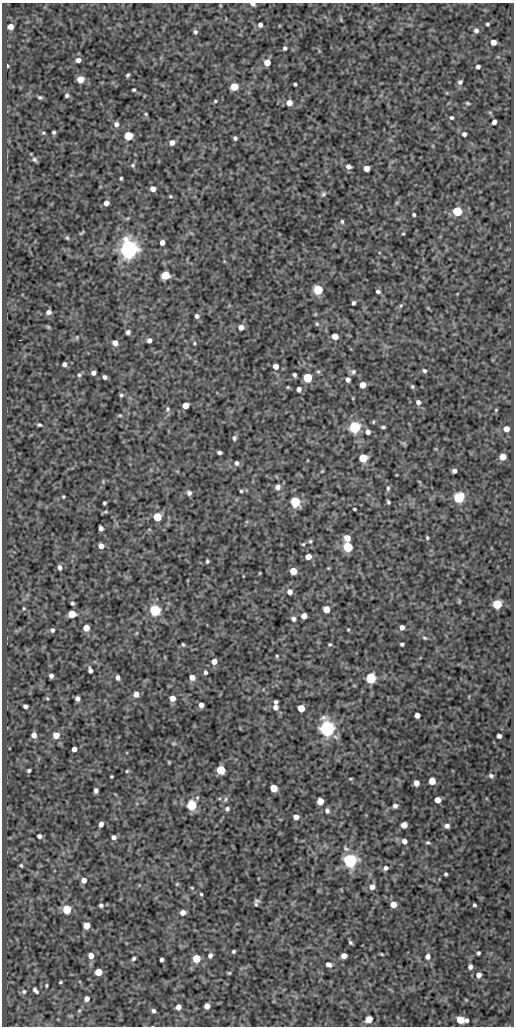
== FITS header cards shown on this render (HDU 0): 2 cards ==
NAXIS1  =                  512
NAXIS2  =                 1024

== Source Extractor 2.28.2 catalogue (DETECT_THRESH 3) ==
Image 512 x 1024 px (HDU 0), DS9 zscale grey, 1 PNG px = 1 image px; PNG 516 x 1028 px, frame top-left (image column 1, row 1024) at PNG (2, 3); no overlay
Background 113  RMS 0.56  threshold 1.68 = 3 sigma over >= 5 px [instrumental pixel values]
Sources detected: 249; all 249 listed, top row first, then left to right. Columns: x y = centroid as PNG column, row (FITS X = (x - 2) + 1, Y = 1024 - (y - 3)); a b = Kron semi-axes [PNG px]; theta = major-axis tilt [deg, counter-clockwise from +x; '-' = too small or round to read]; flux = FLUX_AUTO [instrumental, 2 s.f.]
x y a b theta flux
253 4 6 4 -16 100
220 5 5 3 - 32
341 20 6 3 -73 41
487 24 4 3 - 56
260 25 5 4 - 130
10 27 5 5 - 320
476 30 6 5 - 100
195 32 4 4 - 94
493 42 5 4 - 320
285 48 4 4 - 82
78 60 5 4 - 170
267 63 5 5 - 520
7 66 3 3 - 48
478 67 4 4 - 120
128 75 4 3 - 62
80 79 5 5 - 770
460 82 5 5 - 99
295 84 3 3 - 58
234 87 5 5 - 1300
134 90 3 3 - 54
447 93 5 3 - 30
67 95 4 4 - 86
40 97 5 3 - 63
215 101 4 4 - 45
289 103 5 5 - 370
467 103 4 3 - 53
490 112 6 4 -1 44
146 114 4 3 - 44
451 118 4 4 - 63
494 122 5 4 - 140
116 124 6 5 - 150
54 132 3 3 - 63
43 133 5 4 - 47
464 134 4 4 - 110
128 136 5 5 - 2100
235 138 4 4 - 83
172 143 6 5 - 210
34 159 7 6 - 92
133 165 6 5 - 68
348 167 5 5 - 180
367 168 5 4 - 450
121 178 4 3 - 51
153 189 5 4 - 260
323 194 8 6 62 89
170 196 5 4 - 47
397 202 6 4 19 44
106 203 4 4 - 210
457 211 5 5 - 2700
414 215 4 3 - 62
128 218 8 3 19 50
342 221 5 4 - 63
81 233 8 3 39 41
403 234 3 3 - 38
67 238 6 4 -67 55
162 243 5 4 - 220
128 249 7 6 - 30000
165 275 5 5 - 1400
318 290 5 5 - 3300
378 291 5 4 - 95
354 303 4 3 - 89
401 306 6 5 - 60
48 312 5 4 - 160
197 316 5 5 - 120
317 324 5 5 - 60
48 327 5 4 - 45
241 327 5 5 - 270
128 332 4 4 - 100
335 336 5 5 - 590
77 337 6 4 48 52
149 340 4 4 - 150
115 343 5 5 - 310
194 343 4 4 - 45
64 364 4 4 - 130
276 367 5 5 - 290
424 371 5 4 - 88
318 372 6 5 - 59
353 372 7 7 - 99
93 373 4 4 - 160
79 375 6 5 - 73
294 375 4 4 - 87
104 377 4 4 - 110
307 377 5 5 - 2500
348 380 4 4 - 180
363 385 5 5 - 500
412 386 5 4 - 59
288 387 4 3 - 41
299 389 4 4 - 170
121 395 5 4 - 68
353 398 4 3 - 29
418 402 5 5 - 130
186 406 5 5 - 520
168 409 8 6 90 100
496 410 5 4 - 41
120 415 6 4 -19 49
373 422 5 4 - 44
39 425 4 3 - 72
355 427 5 5 - 6900
383 427 4 3 - 66
506 429 5 5 - 320
368 432 5 4 - 200
234 438 6 5 - 78
219 452 5 3 - 93
503 457 5 5 - 620
363 458 5 5 - 1600
237 463 5 5 - 120
322 471 5 3 - 38
454 471 4 4 - 130
103 482 6 3 -73 42
278 487 6 6 - 180
388 488 6 4 80 81
241 491 4 4 - 51
189 493 5 5 - 130
63 497 4 3 - 43
459 497 6 5 - 3900
295 502 5 5 - 3600
388 502 4 3 - 62
104 503 4 3 - 61
354 509 3 2 - 42
106 512 7 4 8 57
157 517 5 5 - 1700
101 528 5 4 - 140
347 538 5 5 - 520
427 538 4 3 - 53
310 541 5 5 - 60
303 544 5 4 - 46
101 546 5 5 - 250
348 547 5 5 - 3600
308 557 5 4 - 430
207 561 4 3 - 58
60 567 5 5 - 150
328 568 4 3 - 33
293 571 5 5 - 810
260 573 3 2 - 29
290 592 6 5 - 220
459 601 5 4 - 40
72 603 4 3 - 72
497 604 5 5 - 2000
24 608 4 4 - 40
326 609 5 5 - 820
155 610 5 5 - 5600
72 614 5 5 - 1100
304 616 5 5 - 380
293 619 6 5 - 130
402 627 4 4 - 200
86 628 5 5 - 560
52 630 5 4 - 85
348 630 3 3 - 35
137 633 6 4 88 41
424 638 6 4 -26 52
183 644 4 3 - 49
330 644 3 3 - 52
402 644 4 3 - 76
277 656 5 4 - 47
214 661 5 5 - 320
90 670 6 4 -79 130
205 672 4 4 - 87
51 676 4 4 - 130
117 677 5 4 - 140
192 677 5 5 - 280
371 678 5 5 - 4200
136 694 5 5 - 240
47 698 5 4 - 44
77 698 5 4 - 140
172 698 5 5 - 370
276 702 4 4 - 93
201 705 5 4 - 230
25 706 5 4 - 120
275 707 6 6 - 180
301 708 5 5 - 890
417 715 4 4 - 250
327 728 6 6 - 19000
34 735 5 5 - 240
56 735 6 5 - 450
499 736 4 4 - 150
174 743 6 4 6 49
74 749 5 4 - 280
169 762 4 3 - 39
29 770 4 3 - 73
221 770 5 5 - 2000
127 771 4 4 - 45
491 776 6 5 - 100
111 777 3 3 - 41
350 779 5 3 - 38
432 781 5 5 - 670
416 783 5 4 - 300
274 788 5 5 - 980
96 790 5 4 - 140
225 799 8 4 64 88
437 800 5 5 - 430
320 801 5 5 - 720
192 805 5 5 - 4000
395 806 5 5 - 130
227 809 6 5 - 99
327 811 7 5 -76 110
296 817 5 4 - 320
101 824 5 4 - 190
404 825 5 5 - 450
447 826 5 4 - 140
39 836 4 4 - 120
114 837 5 4 - 140
404 841 5 5 - 200
428 843 6 4 -9 61
346 848 10 7 -41 120
350 860 6 6 - 13000
21 865 4 3 - 46
386 868 6 5 - 130
446 874 4 3 - 61
84 880 5 4 - 300
177 884 5 4 - 42
372 887 6 6 - 250
192 888 4 3 - 33
201 894 3 3 - 43
257 901 8 5 1 76
256 904 6 4 89 47
393 904 5 5 - 470
101 905 4 4 - 78
474 905 3 3 - 63
67 909 5 5 - 1900
183 912 5 4 - 310
86 926 5 5 - 720
350 942 4 3 - 55
233 951 3 3 - 60
478 953 4 3 - 66
381 954 3 2 - 36
91 956 5 5 - 330
210 956 6 5 - 130
344 956 5 5 - 270
427 956 6 5 - 170
134 958 5 4 - 75
196 958 5 5 - 1400
161 960 4 3 - 97
329 964 7 5 -19 160
470 967 4 4 - 140
98 972 5 5 - 900
229 973 3 3 - 45
479 975 6 5 - 190
61 982 3 3 - 48
46 985 4 3 - 45
35 990 10 6 -50 130
24 991 7 7 - 100
87 999 5 5 - 240
466 1000 5 3 - 30
207 1006 5 5 - 330
178 1007 5 4 - 260
79 1011 5 4 - 42
154 1011 4 4 - 100
369 1019 5 5 - 660
460 1020 6 5 - 950
467 1020 4 3 - 110
At the frame edge (FLAGS 8, measured only in part): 1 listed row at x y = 253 4